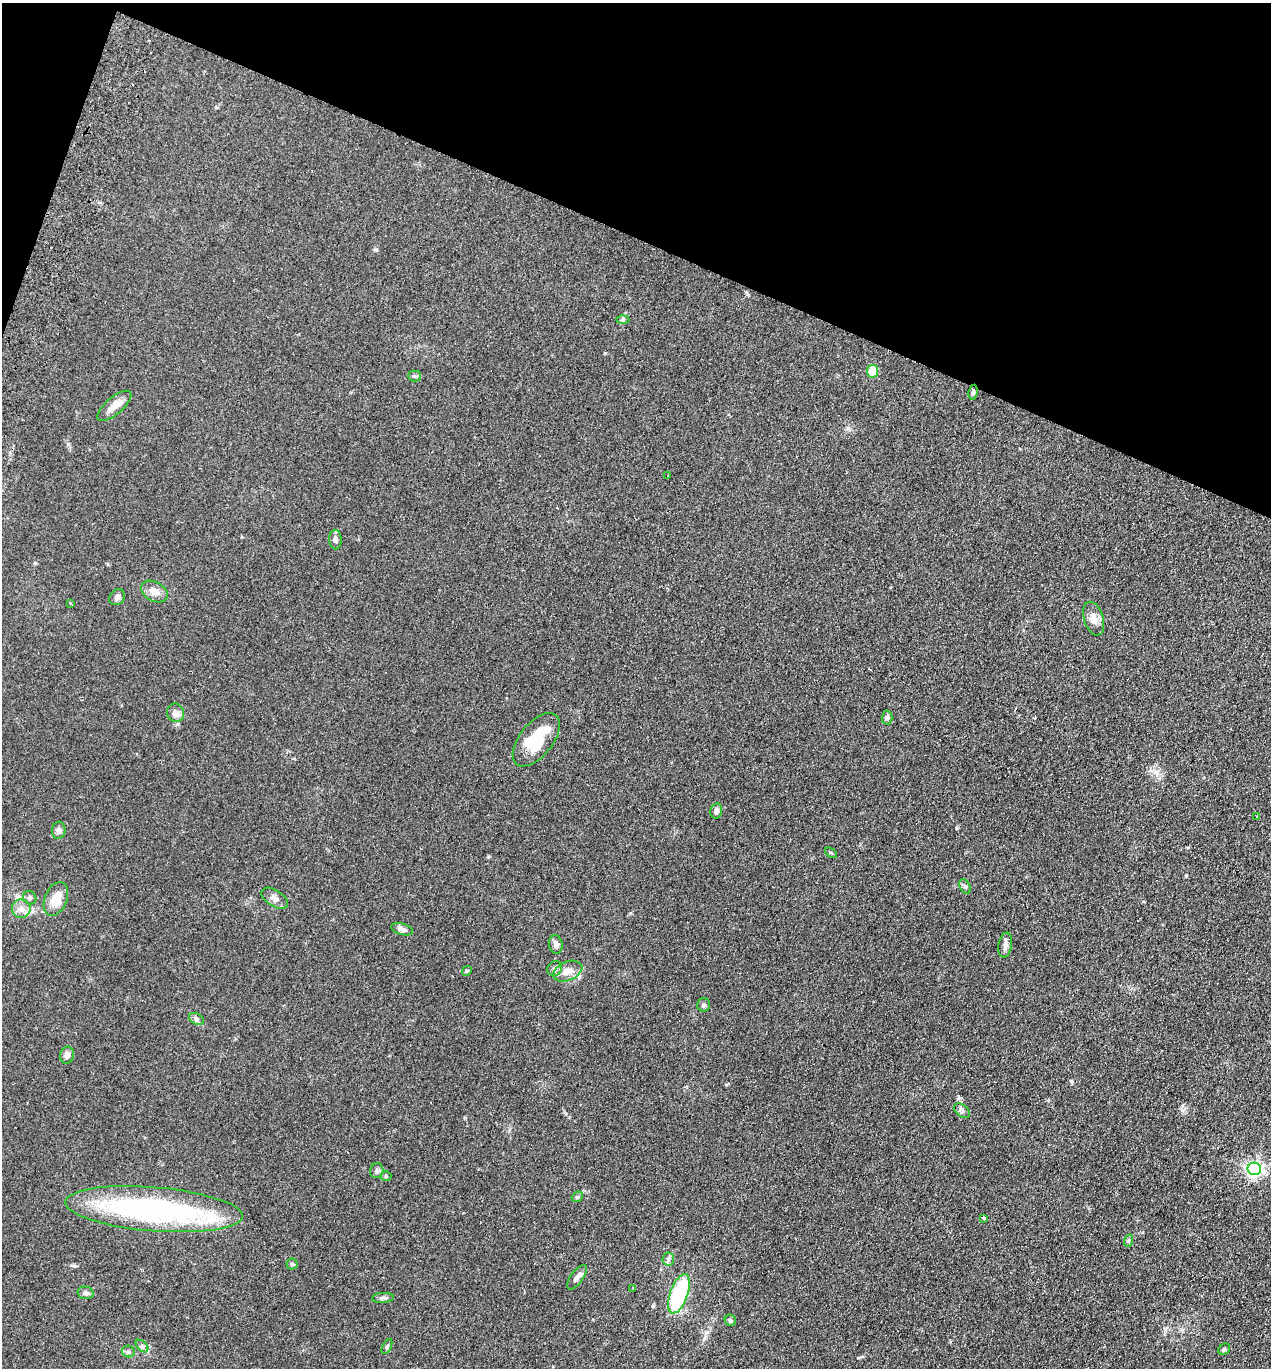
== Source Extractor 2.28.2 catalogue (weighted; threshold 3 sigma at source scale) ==
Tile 2 of 4 x 4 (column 2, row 1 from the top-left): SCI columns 1461-2729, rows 4123-5488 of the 5589 x 5512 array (HDU 1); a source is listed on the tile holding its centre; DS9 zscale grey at full resolution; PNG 1273 x 1370 px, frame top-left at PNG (2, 3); each listed source drawn as its Kron ellipse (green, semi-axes under 4 px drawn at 4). Shown black and unused: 19% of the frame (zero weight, under 2 of 3 exposures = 3% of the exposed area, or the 3 px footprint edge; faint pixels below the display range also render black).
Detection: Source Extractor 2.28.2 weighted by HDU 2 'WHT'; one run over the whole footprint, this tile lists its part. Background 0.0961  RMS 0.01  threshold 0.0459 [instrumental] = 3 sigma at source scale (4.5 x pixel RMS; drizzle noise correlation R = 1.50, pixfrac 1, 0.05/0.05 arcsec/px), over >= 5 px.
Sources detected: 56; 3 cosmic-ray / hot-pixel residue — neither listed nor drawn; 1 inside a brighter listed object's ellipse — not listed separately; the other 52 listed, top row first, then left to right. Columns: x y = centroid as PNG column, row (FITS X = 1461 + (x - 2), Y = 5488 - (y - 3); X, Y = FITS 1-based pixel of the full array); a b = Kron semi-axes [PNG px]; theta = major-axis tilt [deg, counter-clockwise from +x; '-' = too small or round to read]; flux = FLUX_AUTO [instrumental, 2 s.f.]
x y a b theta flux
623 320 6 4 2 1.6
872 371 6 5 - 18
414 376 6 5 - 1.8
973 392 7 4 80 2.4
114 406 21 8 40 10
668 476 3 2 - 1.2
335 539 10 6 -87 3.6
154 592 14 9 -29 7.6
117 597 9 7 53 3.4
70 603 3 3 - 2.5
1094 619 17 9 -72 8.6
176 713 9 8 - 5.4
887 717 7 5 88 2.1
536 740 31 16 51 39
716 811 7 6 - 3.3
1257 816 3 2 - 1.5
59 830 8 7 - 3.6
831 853 7 3 -36 1.2
965 886 8 5 -61 2.2
30 898 7 6 - 2.2
275 898 15 8 -33 5.4
56 899 18 11 67 18
21 909 9 9 - 6.2
402 929 11 5 -16 4.4
556 944 9 7 -79 3.4
1005 945 12 6 81 4.2
555 968 8 7 - 2.7
467 971 5 4 - 1.2
568 971 15 9 22 9.2
704 1005 6 6 - 2.2
196 1019 8 5 -27 2.5
67 1055 8 7 - 4.3
962 1111 9 6 -38 2.6
1254 1169 6 6 - 240
377 1171 7 6 - 2.6
386 1176 5 5 - 1.2
577 1197 6 4 42 1.5
154 1209 89 22 -5 220
984 1218 4 3 - 4.2
1128 1241 6 4 72 1.2
668 1259 6 6 - 2.4
292 1264 5 5 - 1.4
577 1277 14 6 53 4.8
633 1288 3 2 - 0.87
85 1293 8 6 -14 3.4
679 1294 21 9 70 84
383 1298 11 5 3 2.5
730 1320 6 5 - 2.1
142 1346 7 4 -45 2.2
387 1346 8 4 64 1.6
1224 1349 6 5 - 1.3
128 1352 6 5 - 2.2
Unlisted compact peaks at least as high as the median listed source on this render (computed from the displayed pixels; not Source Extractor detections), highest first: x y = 1182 1110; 74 1266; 376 249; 605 353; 488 856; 956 828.